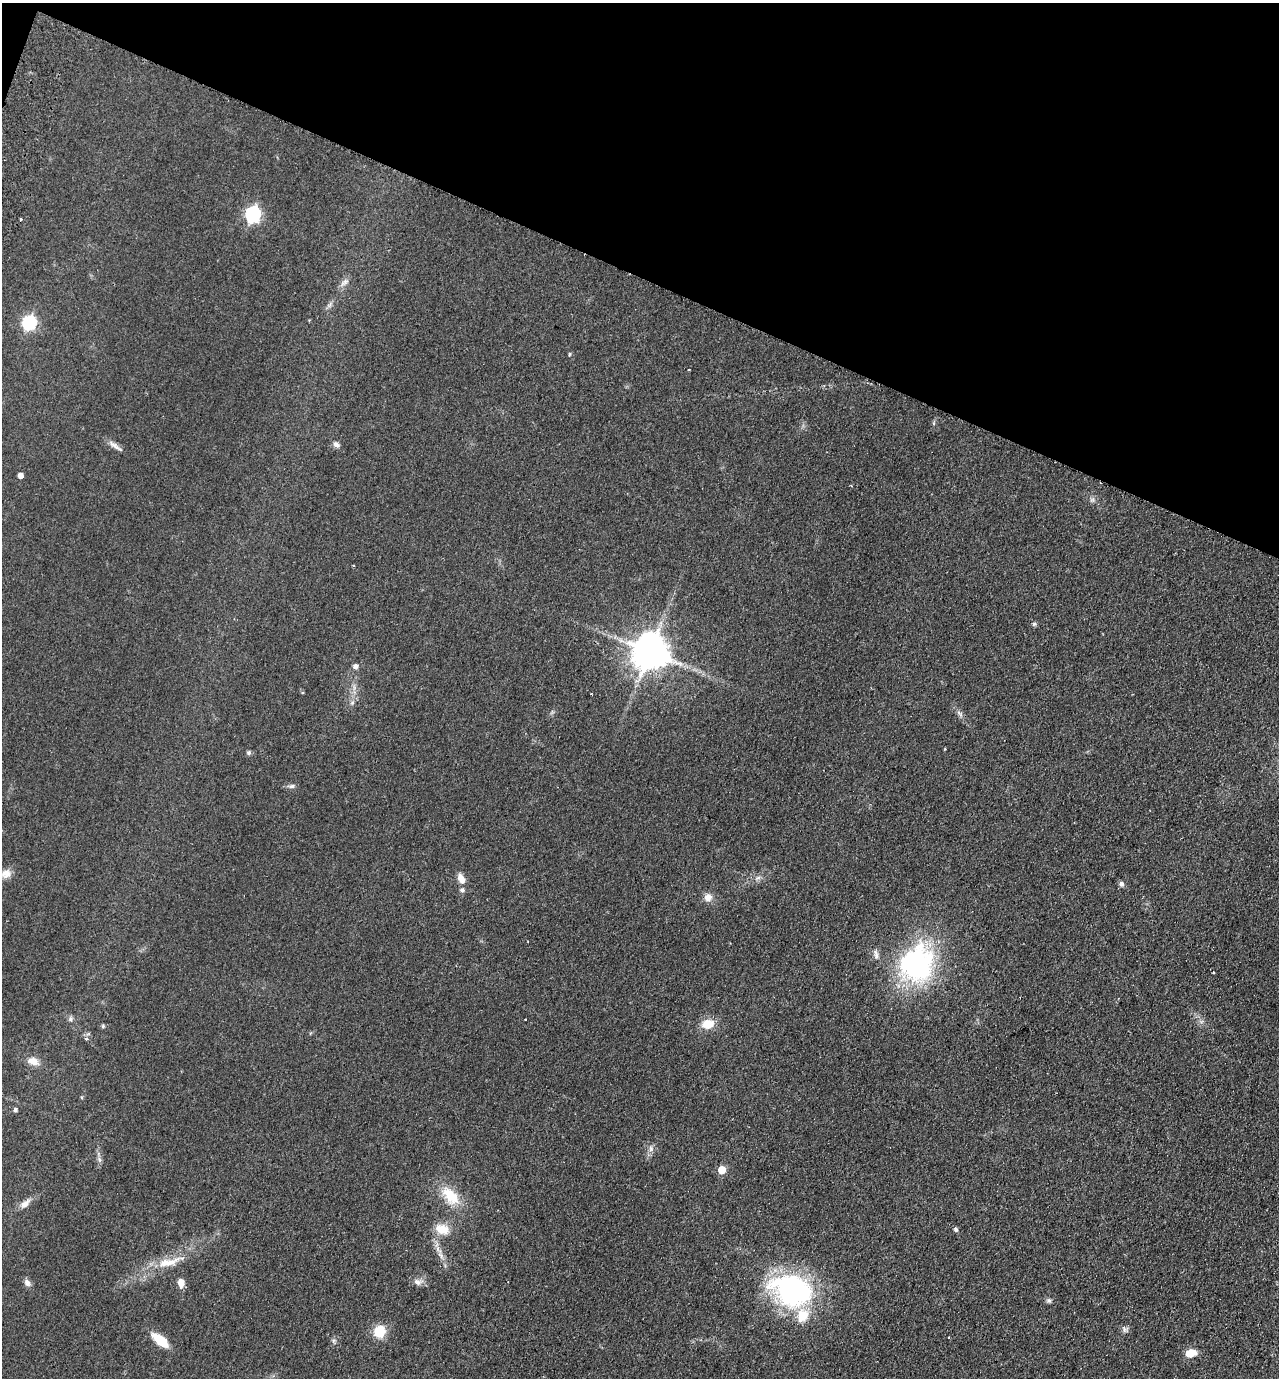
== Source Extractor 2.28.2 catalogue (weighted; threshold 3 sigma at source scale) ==
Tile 2 of 4 x 4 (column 2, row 1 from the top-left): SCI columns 1603-2879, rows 4151-5526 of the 5626 x 5551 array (HDU 1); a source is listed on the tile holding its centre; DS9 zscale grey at full resolution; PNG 1281 x 1380 px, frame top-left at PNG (2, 3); no overlay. Shown black and unused: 20% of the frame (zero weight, under 2 of 3 exposures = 3% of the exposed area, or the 3 px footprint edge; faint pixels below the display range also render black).
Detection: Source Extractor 2.28.2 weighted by HDU 2 'WHT'; one run over the whole footprint, this tile lists its part. Background 0.0879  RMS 0.0099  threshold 0.0443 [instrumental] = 3 sigma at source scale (4.5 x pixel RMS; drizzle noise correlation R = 1.50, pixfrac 1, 0.05/0.05 arcsec/px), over >= 5 px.
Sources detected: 51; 1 cosmic-ray / hot-pixel residue — not listed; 3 inside a brighter listed object's ellipse — not listed separately; the other 47 listed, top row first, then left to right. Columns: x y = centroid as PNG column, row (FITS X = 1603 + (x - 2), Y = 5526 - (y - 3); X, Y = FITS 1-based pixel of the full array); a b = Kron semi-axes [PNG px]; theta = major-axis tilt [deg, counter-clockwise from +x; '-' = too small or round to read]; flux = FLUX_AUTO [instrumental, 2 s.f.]
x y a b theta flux
253 214 7 6 - 220
21 219 3 3 - 1
344 282 13 6 34 4.1
29 323 7 6 - 150
570 354 5 3 - 0.96
934 423 6 4 90 1.3
336 445 9 6 -42 3.4
115 446 23 5 -35 5.2
20 476 4 4 - 6.3
1034 624 6 6 - 1.6
650 652 10 10 - 2500
355 666 6 6 - 3.2
352 703 6 5 - 1.8
959 713 11 4 -44 2.8
249 753 6 6 - 1.7
291 786 9 5 7 2.7
6 874 14 11 25 7.1
758 877 7 4 20 2
461 879 13 7 -65 7.3
1121 884 7 6 - 2.7
708 897 10 9 - 6.9
917 963 47 42 72 150
1213 972 3 2 - 0.87
70 1019 8 5 -88 2.3
525 1019 3 2 - 1.3
708 1024 13 10 13 16
103 1026 5 4 - 1.4
87 1039 4 4 - 2.7
33 1061 13 9 -13 8.9
15 1110 4 4 - 2.4
651 1149 9 6 -90 3.6
722 1170 5 5 - 22
450 1196 27 15 -48 27
25 1204 14 8 46 6.5
442 1229 18 12 -17 15
956 1230 6 5 - 1.9
168 1262 38 10 14 21
417 1282 11 8 -31 4.8
27 1283 10 7 -56 3.8
181 1283 11 7 -75 7
791 1290 39 28 -21 180
1049 1301 7 6 - 2.2
1125 1329 8 7 - 2.9
379 1331 13 12 - 20
949 1337 2 2 - 0.87
160 1340 16 7 -40 27
1190 1353 12 8 17 12